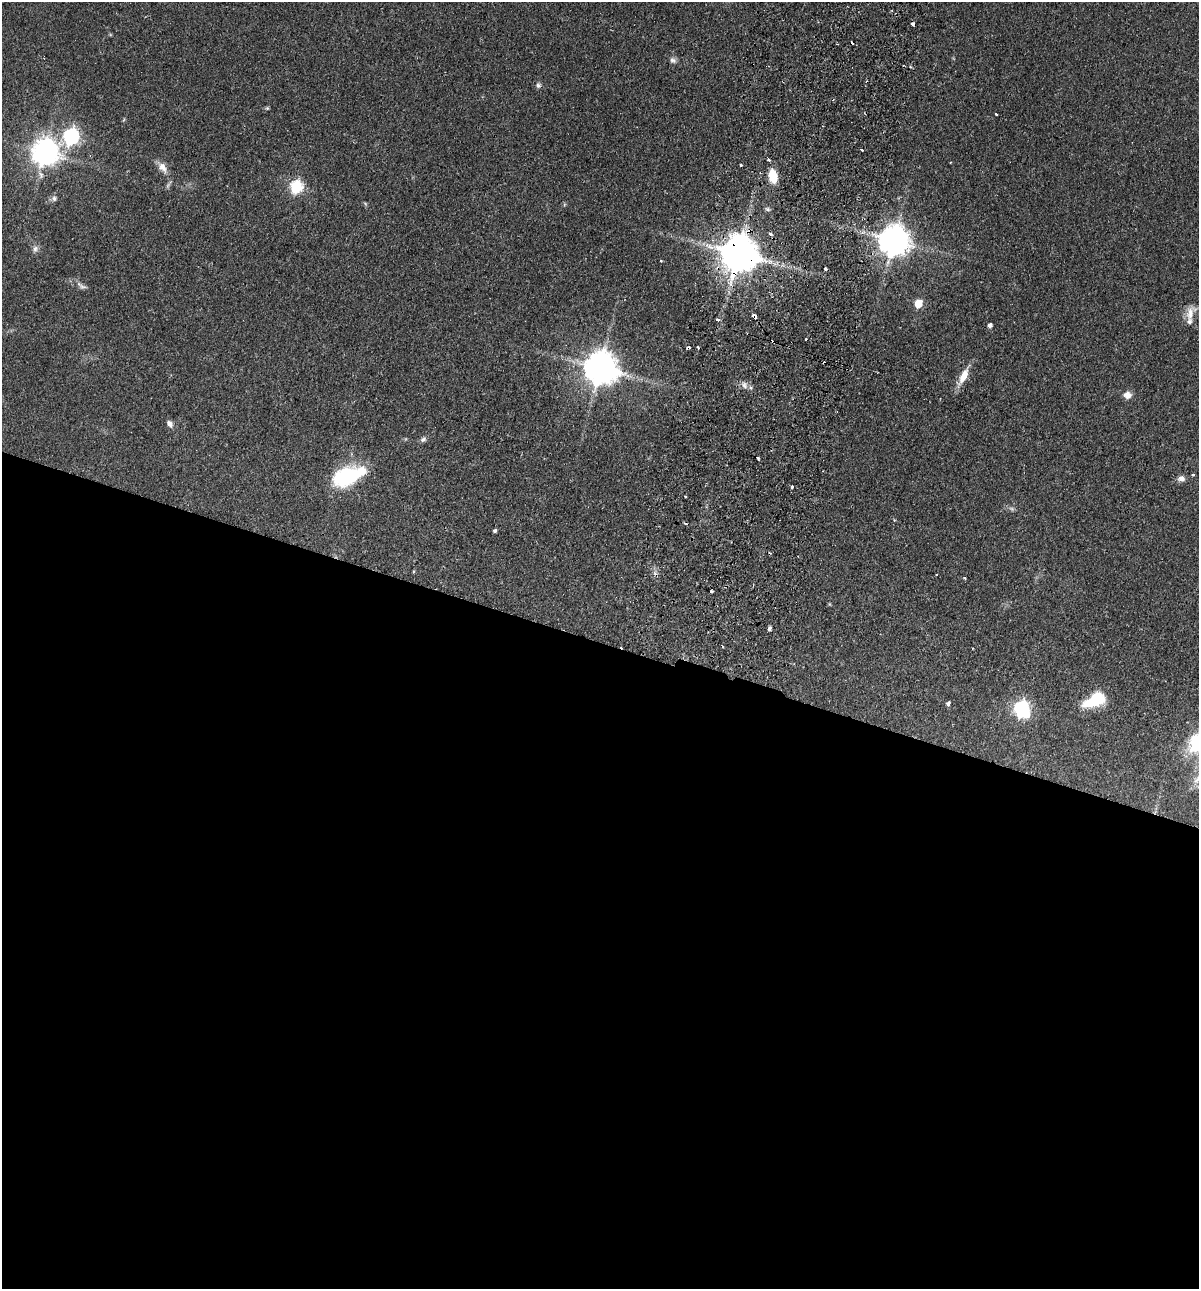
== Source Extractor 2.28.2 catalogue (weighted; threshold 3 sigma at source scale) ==
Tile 14 of 4 x 4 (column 2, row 4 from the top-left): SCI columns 1505-2701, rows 19-1305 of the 5280 x 5184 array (HDU 1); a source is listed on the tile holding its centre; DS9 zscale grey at full resolution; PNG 1201 x 1291 px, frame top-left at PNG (2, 2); no overlay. Shown black and unused: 50% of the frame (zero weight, under 2 of 3 exposures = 3% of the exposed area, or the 3 px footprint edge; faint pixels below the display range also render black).
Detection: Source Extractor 2.28.2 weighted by HDU 2 'WHT'; one run over the whole footprint, this tile lists its part. Background 0.0641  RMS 0.0053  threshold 0.024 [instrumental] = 3 sigma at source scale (4.5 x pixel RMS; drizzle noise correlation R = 1.50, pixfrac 1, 0.05/0.05 arcsec/px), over >= 5 px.
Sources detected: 62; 1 too faint to see at this stretch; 3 inside a brighter object's white glare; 7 cosmic-ray / hot-pixel residue — not listed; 2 inside a brighter listed object's ellipse — not listed separately; the other 49 listed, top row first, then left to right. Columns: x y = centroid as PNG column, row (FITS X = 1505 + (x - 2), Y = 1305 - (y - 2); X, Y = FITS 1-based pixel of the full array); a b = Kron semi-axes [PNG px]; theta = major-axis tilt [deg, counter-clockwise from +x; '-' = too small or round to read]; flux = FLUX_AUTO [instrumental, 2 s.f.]
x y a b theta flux
673 60 9 7 -38 1.8
903 65 3 2 - 0.57
911 67 3 2 - 1
538 85 8 7 - 1.4
267 108 5 4 - 0.67
996 114 3 2 - 1.1
71 136 8 6 63 130
862 150 3 2 - 0.59
45 152 9 9 - 600
741 165 3 3 - 2.4
162 167 16 10 -53 4.3
773 176 18 11 -81 9.1
296 187 6 6 - 66
54 198 8 6 -89 1.5
767 209 7 5 -17 1.2
770 234 3 3 - 4.3
894 241 10 9 - 900
35 249 9 8 - 2
739 254 11 10 - 1700
661 261 3 3 - 0.37
81 286 17 7 -34 2.5
918 304 6 5 - 13
1190 314 21 11 70 6
754 316 6 3 -47 2.8
717 319 4 3 - 2.2
990 325 4 4 - 2
806 339 3 2 - 0.5
688 348 4 3 - 0.8
600 368 10 10 - 1100
964 376 23 9 65 7.2
744 385 8 6 -73 2
1127 395 10 9 - 3.5
170 424 9 7 -56 2.3
423 439 8 6 33 1.5
757 457 3 3 - 4.9
1193 474 3 3 - 1
348 476 30 18 25 41
1181 478 9 7 6 2.4
792 486 3 3 - 2
685 496 3 3 - 0.75
495 531 4 3 - 1.1
937 574 2 2 - 0.47
964 578 3 2 - 0.6
711 591 3 3 - 2.3
770 629 4 4 - 1.4
723 646 3 2 - 0.65
1096 699 13 10 31 29
948 704 5 4 - 1.3
1021 709 7 6 - 120
Overlapping masked pixels (flux is a lower limit): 3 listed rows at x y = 739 254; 754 316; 688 348